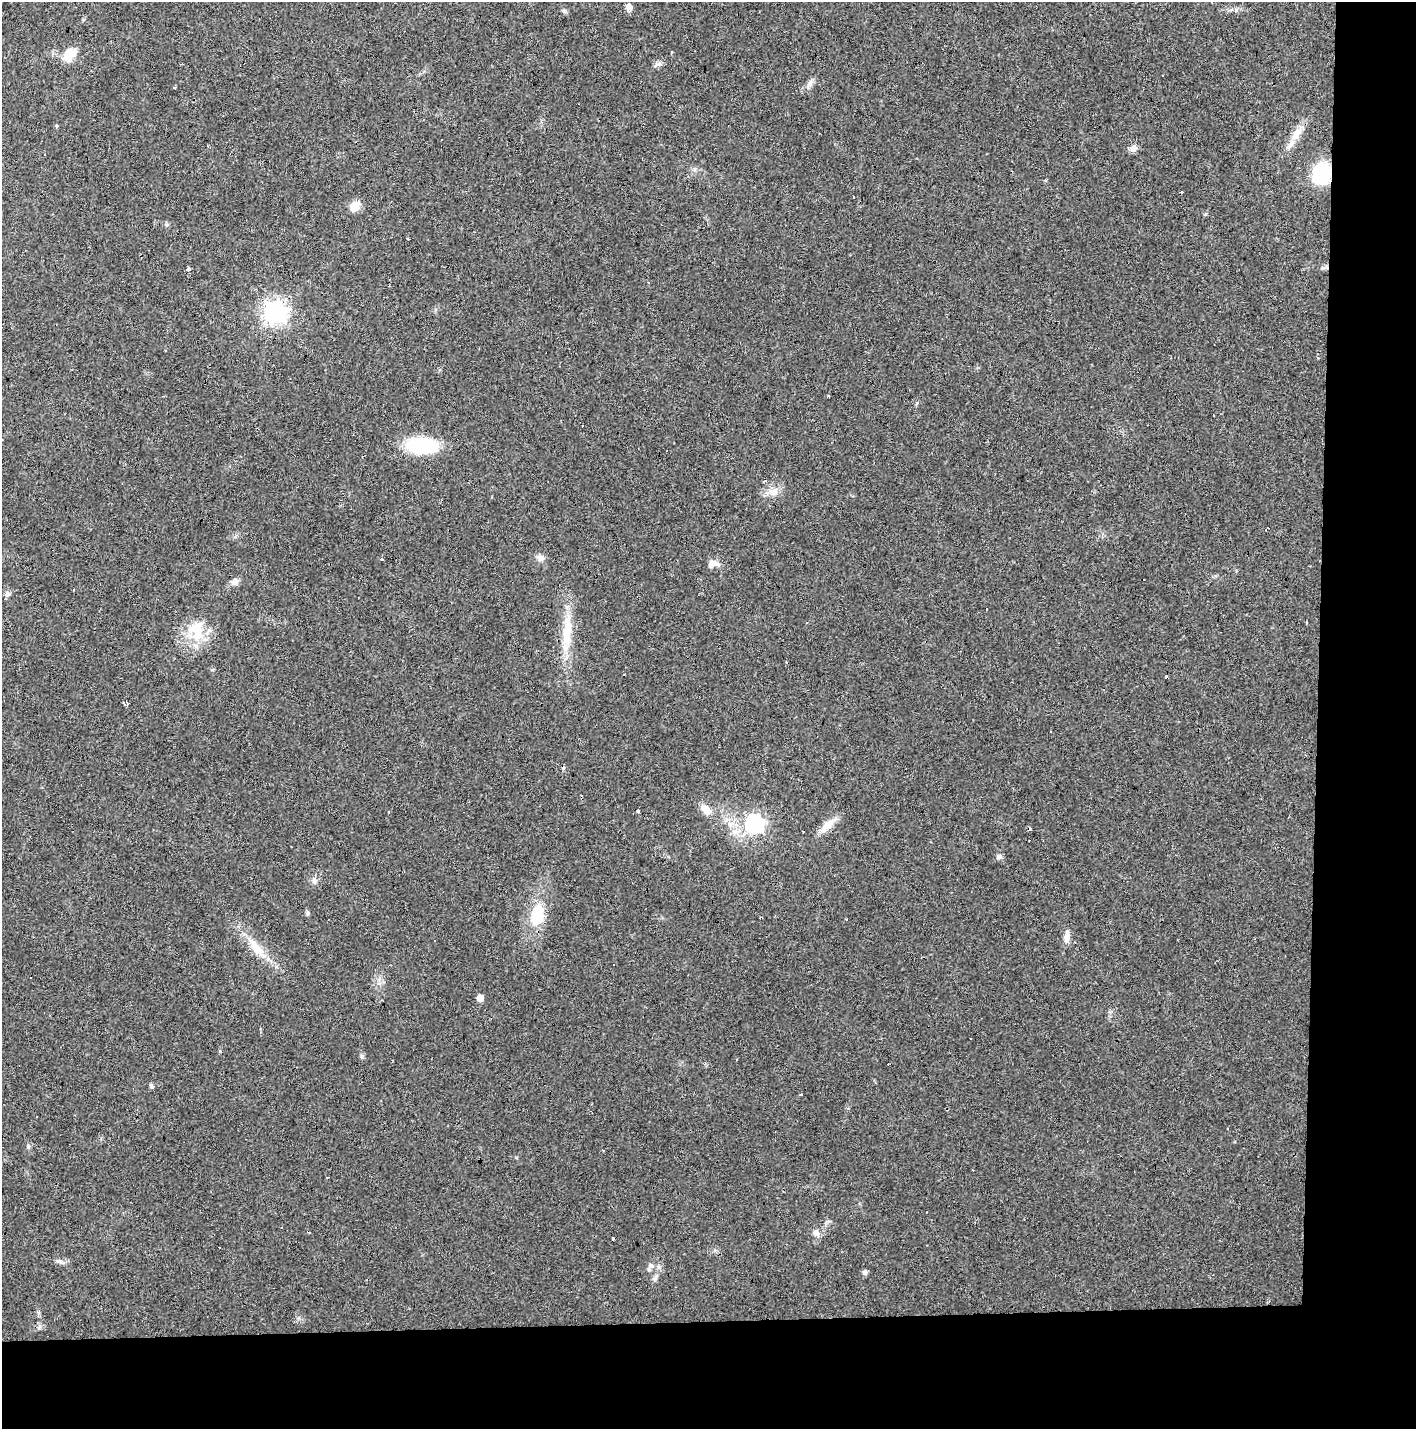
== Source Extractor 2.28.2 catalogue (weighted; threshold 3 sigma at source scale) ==
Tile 9 of 3 x 3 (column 3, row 3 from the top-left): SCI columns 2828-4241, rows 113-1539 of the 4247 x 4503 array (HDU 1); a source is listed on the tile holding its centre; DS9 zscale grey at full resolution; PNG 1418 x 1431 px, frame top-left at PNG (2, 2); no overlay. Shown black and unused: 14% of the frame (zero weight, under 3 of 4 exposures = <1% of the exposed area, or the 3 px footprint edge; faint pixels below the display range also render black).
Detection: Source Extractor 2.28.2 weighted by HDU 2 'WHT'; one run over the whole footprint, this tile lists its part. Background 0.0206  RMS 0.0029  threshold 0.0133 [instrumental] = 3 sigma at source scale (4.5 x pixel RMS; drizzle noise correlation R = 1.50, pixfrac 1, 0.0396/0.0396 arcsec/px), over >= 5 px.
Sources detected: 76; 20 cosmic-ray / hot-pixel residue — not listed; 1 inside a brighter listed object's ellipse — not listed separately; the other 55 listed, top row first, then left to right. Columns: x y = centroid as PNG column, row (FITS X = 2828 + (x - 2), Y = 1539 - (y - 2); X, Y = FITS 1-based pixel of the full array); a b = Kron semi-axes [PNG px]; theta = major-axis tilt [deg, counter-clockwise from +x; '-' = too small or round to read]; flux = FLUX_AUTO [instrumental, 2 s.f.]
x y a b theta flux
629 7 6 6 - 2.2
564 11 7 4 -18 0.49
671 53 3 3 - 0.53
70 54 21 12 50 4
659 64 8 6 0 0.95
1162 75 3 2 - 0.33
810 84 13 6 58 1.3
175 87 3 3 - 0.61
1296 134 25 10 59 4.2
1133 148 10 8 26 1.3
1322 173 15 13 72 24
1181 192 3 3 - 1.1
355 206 11 10 - 3.4
408 239 3 3 - 0.62
188 269 3 3 - 4.5
275 312 8 8 - 190
828 396 4 2 - 0.33
422 445 25 13 -2 24
764 481 4 3 - 0.53
773 492 13 8 -35 2.1
540 558 11 8 -25 1.3
382 559 3 3 - 1.4
712 564 15 9 8 2.3
235 582 10 8 32 1.5
7 594 8 6 45 0.84
986 609 3 2 - 0.69
1306 622 4 3 - 1.1
196 627 27 19 21 8.1
567 631 43 11 85 9.9
624 674 3 2 - 0.35
125 704 5 3 - 1.5
706 809 13 9 -42 3.2
638 811 3 3 - 1.8
754 824 8 7 - 110
827 826 23 9 42 3.7
999 857 8 7 - 0.86
314 881 8 6 88 0.97
308 914 5 5 - 0.69
537 914 23 14 80 11
1067 937 17 6 82 2.1
256 949 33 11 -50 6.7
480 998 5 5 - 3.2
220 1051 5 4 - 0.31
361 1056 6 4 -71 0.48
737 1059 3 2 - 0.24
151 1086 6 5 - 0.63
801 1095 3 2 - 0.27
28 1146 7 5 69 0.58
281 1227 3 3 - 1.3
816 1232 10 8 -26 1.5
613 1238 4 3 - 1.3
60 1262 13 5 -20 1.1
651 1266 6 6 - 0.77
865 1272 7 6 - 0.67
655 1278 10 4 55 0.8
Overlapping masked pixels (flux is a lower limit): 2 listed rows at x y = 1322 173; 827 826
Unlisted compact peaks at least as high as the median listed source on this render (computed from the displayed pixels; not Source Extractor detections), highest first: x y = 917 403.